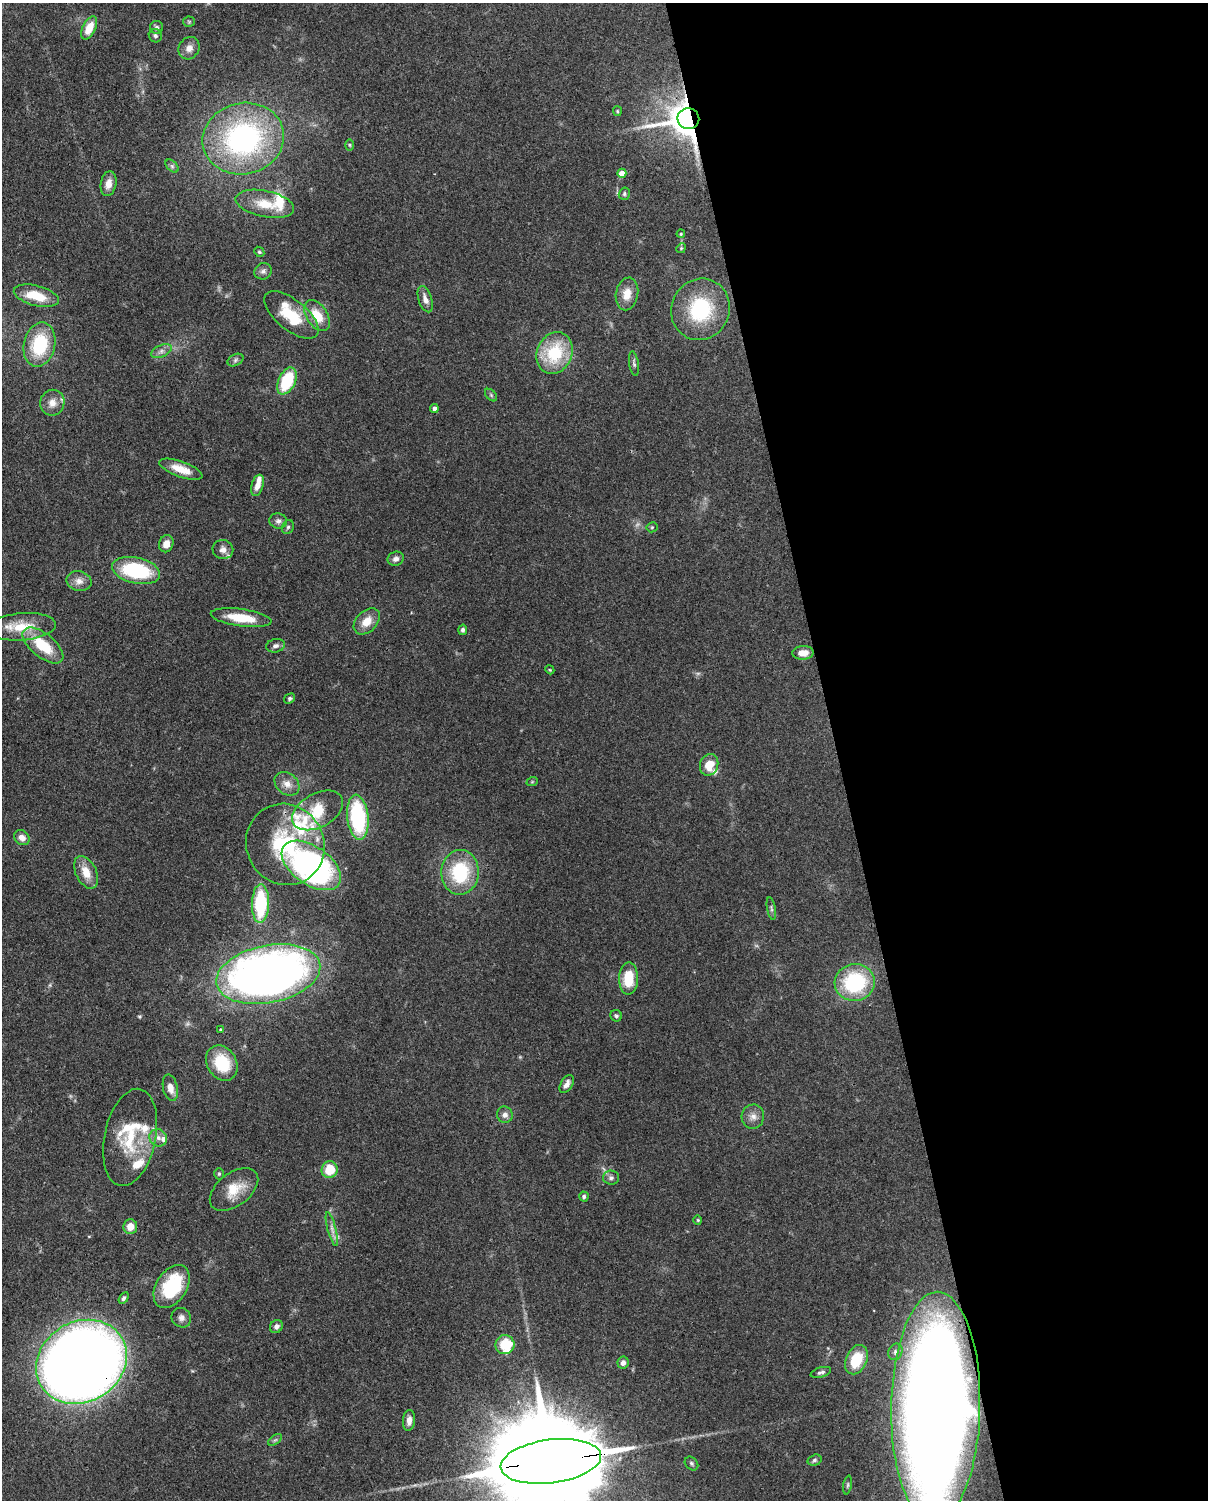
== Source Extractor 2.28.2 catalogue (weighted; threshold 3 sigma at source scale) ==
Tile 8 of 4 x 3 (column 4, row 2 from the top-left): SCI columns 3711-4916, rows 1652-3149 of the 5005 x 4918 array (HDU 1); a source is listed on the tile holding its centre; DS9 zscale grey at full resolution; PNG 1210 x 1502 px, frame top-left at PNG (2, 3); each listed source drawn as its Kron ellipse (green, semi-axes under 4 px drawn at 4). Shown black and unused: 31% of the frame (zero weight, under 3 of 4 exposures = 7% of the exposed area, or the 3 px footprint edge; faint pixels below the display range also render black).
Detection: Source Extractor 2.28.2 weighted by HDU 2 'WHT'; one run over the whole footprint, this tile lists its part. Background 0.109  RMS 0.0041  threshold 0.0184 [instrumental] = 3 sigma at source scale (4.5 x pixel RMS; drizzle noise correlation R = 1.50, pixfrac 1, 0.05/0.05 arcsec/px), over >= 5 px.
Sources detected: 120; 2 too faint to see at this stretch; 2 inside a brighter object's white glare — neither listed nor drawn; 15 inside a brighter listed object's ellipse — not listed separately; the other 101 listed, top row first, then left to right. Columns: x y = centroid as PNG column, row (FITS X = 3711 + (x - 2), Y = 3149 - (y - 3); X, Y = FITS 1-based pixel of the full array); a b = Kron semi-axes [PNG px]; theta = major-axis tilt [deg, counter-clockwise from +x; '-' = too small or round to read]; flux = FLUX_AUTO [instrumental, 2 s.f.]
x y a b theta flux
189 22 5 5 - 0.53
157 27 6 6 - 1.1
89 28 12 6 64 6.8
155 36 7 6 - 1
189 48 12 10 56 2.9
617 111 5 4 - 0.45
688 119 11 10 - 960
243 139 41 35 14 91
349 145 5 3 - 0.42
172 166 8 4 -45 0.91
622 173 4 4 - 4.3
108 184 12 8 79 3.6
624 194 6 5 - 0.75
265 204 30 13 -12 9.7
681 234 4 3 - 0.42
681 248 5 4 - 0.47
259 252 5 4 - 0.58
263 271 9 8 - 1.5
627 294 16 11 79 5.5
36 296 23 10 -15 10
425 299 14 6 -72 2.6
700 309 31 29 64 29
291 315 33 15 -39 16
317 316 17 10 -56 8.6
39 345 22 15 77 23
161 351 11 6 25 1.8
555 353 21 17 67 22
235 360 8 5 28 1.1
634 364 12 5 -81 1
287 381 14 8 65 20
491 395 7 4 -46 0.73
52 403 13 12 - 4.1
434 408 4 4 - 1.7
181 469 22 8 -20 6.5
257 485 11 6 74 3.1
278 521 9 7 -8 1.5
288 527 7 5 63 0.83
652 527 5 5 - 0.52
166 544 9 7 68 3.5
223 550 10 9 - 2.2
396 559 8 7 - 1.7
136 570 24 13 -13 31
79 581 13 9 -14 2.9
241 618 30 8 -8 12
367 621 15 10 45 5.7
21 627 35 13 4 12
463 630 5 4 - 0.9
43 645 24 11 -39 15
275 646 9 6 14 1.4
803 653 10 6 2 4
550 670 4 3 - 0.36
290 698 6 4 32 0.79
709 765 11 9 68 6.6
532 782 6 3 19 0.39
287 784 13 10 -38 3.7
318 810 27 17 29 14
358 817 22 10 -84 39
22 838 8 7 - 3.1
285 844 41 38 -61 35
311 865 33 19 -35 130
86 872 17 10 -64 6.3
460 872 22 18 87 26
260 904 19 8 88 26
771 908 11 3 -80 0.85
268 974 53 28 11 300
628 978 16 9 89 11
855 982 20 18 8 35
616 1016 6 5 - 0.8
221 1029 4 4 - 0.51
222 1063 19 14 -58 16
567 1084 10 5 59 1.9
170 1088 13 7 -77 3.7
505 1115 8 7 - 2
753 1117 12 11 - 2.9
130 1137 49 25 78 23
158 1138 9 8 - 2.3
330 1170 8 8 - 11
219 1174 5 5 - 0.6
611 1178 8 7 - 1.2
234 1189 28 16 38 9.9
584 1197 5 4 - 0.78
698 1220 4 4 - 0.46
130 1227 7 7 - 4.5
332 1229 17 4 -75 2.1
172 1287 23 15 58 27
124 1298 6 4 56 0.91
181 1318 10 9 - 2.1
276 1326 7 6 - 1.7
505 1345 9 9 - 17
895 1352 8 7 - 1.4
856 1360 15 10 66 13
81 1362 47 40 32 820
623 1363 6 5 - 1.8
821 1372 10 5 15 1.2
936 1407 115 44 89 780
409 1420 10 6 85 2.6
275 1440 8 4 36 0.75
815 1460 7 5 16 0.81
551 1461 50 22 7 15000
691 1463 8 6 -46 0.85
848 1485 9 3 79 0.69
Overlapping masked pixels (flux is a lower limit): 4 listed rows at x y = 688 119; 81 1362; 936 1407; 551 1461
Isophote crosses this tile's border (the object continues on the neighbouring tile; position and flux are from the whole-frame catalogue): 2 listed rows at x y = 936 1407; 551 1461